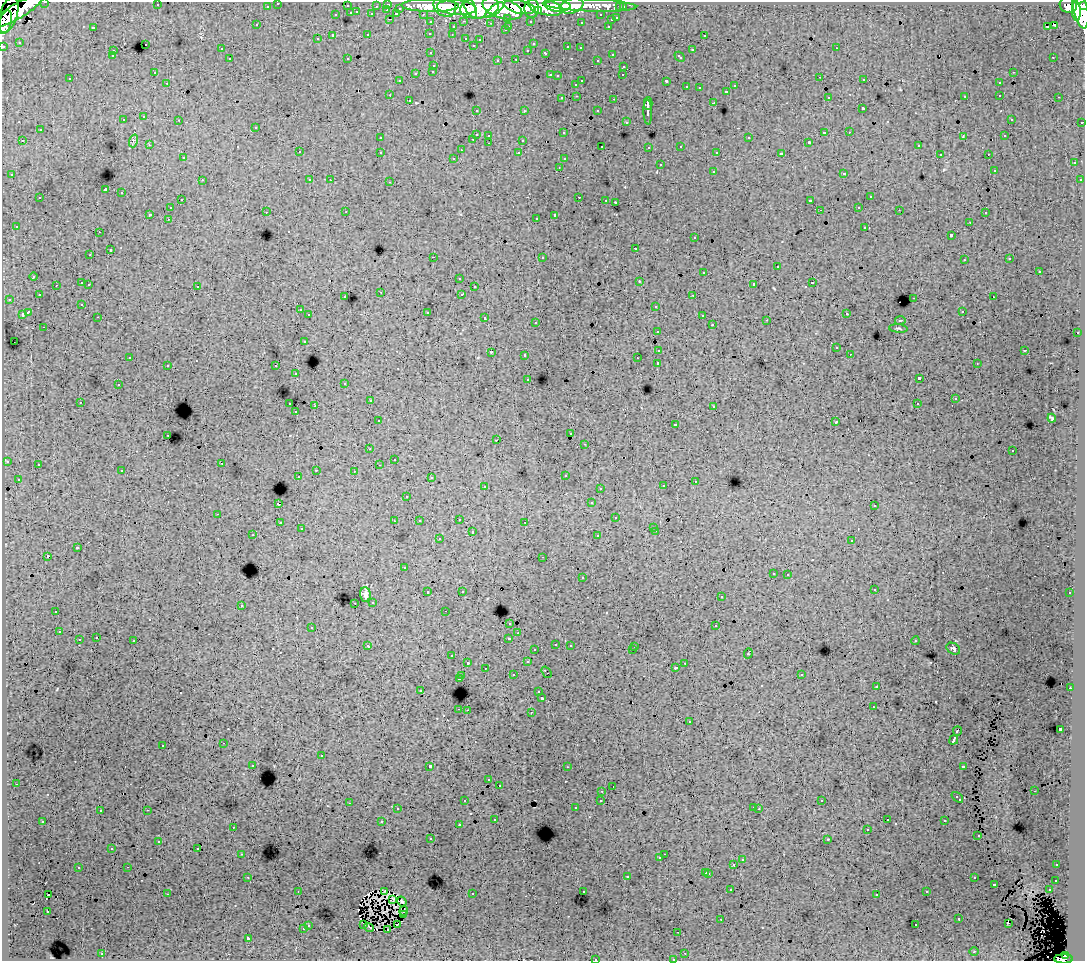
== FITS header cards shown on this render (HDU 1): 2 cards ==
NAXIS1  =                 1083
NAXIS2  =                  959

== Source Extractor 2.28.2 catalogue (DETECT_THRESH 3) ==
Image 1083 x 959 px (HDU 1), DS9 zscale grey, 1 PNG px = 1 image px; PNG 1087 x 963 px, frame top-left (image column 1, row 959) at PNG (2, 2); each listed source drawn as its Kron ellipse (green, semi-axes under 4 px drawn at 4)
Background 118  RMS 0.97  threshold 2.91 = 3 sigma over >= 5 px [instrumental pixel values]
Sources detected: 471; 2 with non-positive FLUX_AUTO (blend fragments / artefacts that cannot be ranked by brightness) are neither listed nor drawn; the other 469 listed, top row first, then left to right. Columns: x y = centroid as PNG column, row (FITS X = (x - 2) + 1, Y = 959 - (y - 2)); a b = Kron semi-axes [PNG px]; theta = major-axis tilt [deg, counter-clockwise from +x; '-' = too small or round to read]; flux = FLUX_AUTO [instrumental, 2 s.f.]
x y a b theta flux
45 2 3 2 - 2600
278 3 3 3 - 1700
388 4 3 3 - 3100
157 5 3 2 - 87
590 5 47 6 -2 84000
1068 5 9 8 - 74000
267 6 3 3 - 980
347 6 3 3 - 790
376 6 3 2 - 1000
430 6 29 6 -1 180000
445 6 12 10 -41 140000
558 6 13 5 -3 99000
572 6 12 7 16 65000
1084 6 4 3 - 53000
456 7 19 7 -5 300000
479 7 19 10 9 360000
519 7 16 6 -12 210000
545 7 18 8 -13 210000
620 7 3 3 - 770
623 7 3 3 - 1400
400 8 3 3 - 650
471 8 10 5 -63 88000
502 9 20 9 -17 430000
532 9 9 7 85 150000
387 10 3 2 - 180
494 10 11 4 38 96000
1081 10 19 7 -79 280000
17 11 29 7 31 230000
538 11 4 3 - 53000
1076 11 10 4 -87 130000
357 12 3 2 - 280
351 13 3 3 - 660
372 14 3 3 - 800
396 14 4 3 - 700
423 14 3 2 - 980
8 15 18 8 73 190000
336 15 3 3 - 250
601 15 3 3 - 1100
508 18 3 3 - 760
617 18 3 3 - 340
390 19 3 2 - 210
611 20 3 3 - 360
464 21 3 2 - 310
530 21 3 3 - 1100
5 22 12 6 74 140000
431 22 3 3 - 1200
581 22 3 2 - 93
491 23 3 2 - 83
256 25 3 3 - 150
1054 25 3 2 - 84
509 26 3 2 - 180
608 26 3 2 - 330
93 27 3 2 - 690
453 27 3 3 - 310
1047 27 3 2 - 48
505 30 3 2 - 130
430 33 3 3 - 85
368 35 3 3 - 240
452 35 3 2 - 66
704 35 3 2 - 160
333 36 3 3 - 870
466 38 3 3 - 240
317 39 3 3 - 200
480 39 2 2 - 51
19 42 3 2 - 71
146 44 3 3 - 180
533 44 3 2 - 94
473 45 2 2 - 47
3 46 3 3 - 3800
568 47 3 3 - 400
580 48 3 3 - 150
836 48 3 2 - 150
221 49 3 2 - 130
528 50 3 3 - 170
692 50 3 3 - 300
113 51 3 2 - 150
431 53 3 3 - 180
546 53 4 3 - 450
612 54 3 3 - 190
112 56 3 3 - 140
680 57 6 3 -44 340
1053 57 3 2 - 86
347 58 3 2 - 49
230 59 3 3 - 200
516 59 3 2 - 420
498 60 3 2 - 46
597 60 3 3 - 200
434 65 3 3 - 290
624 66 3 2 - 300
433 71 3 3 - 160
154 72 3 2 - 81
1013 72 3 2 - 150
416 73 3 3 - 380
550 75 3 2 - 360
623 75 3 2 - 110
557 76 3 2 - 87
820 77 3 2 - 94
70 79 3 3 - 200
864 80 3 2 - 140
399 81 3 2 - 99
582 81 3 2 - 470
666 81 3 3 - 800
167 83 3 2 - 92
999 83 3 3 - 150
576 84 3 3 - 130
735 86 3 3 - 210
687 87 3 3 - 250
699 88 3 2 - 47
727 91 3 3 - 310
390 95 2 2 - 36
1000 95 3 2 - 210
577 96 3 2 - 210
965 96 3 2 - 65
828 97 3 3 - 170
1059 97 3 2 - 100
562 98 3 2 - 110
614 99 3 2 - 240
409 100 3 2 - 170
648 103 6 2 -90 1200
714 103 3 3 - 430
862 109 3 3 - 750
476 110 3 2 - 100
524 111 3 3 - 48
598 111 3 3 - 210
648 112 12 3 -87 2000
144 117 3 3 - 280
1011 119 3 2 - 66
123 120 3 3 - 110
179 120 3 2 - 140
626 122 3 2 - 80
1082 122 3 2 - 580
256 127 3 3 - 230
40 130 3 3 - 260
824 132 3 2 - 510
849 132 3 2 - 60
564 133 3 3 - 170
476 134 3 3 - 620
489 135 3 3 - 210
1005 136 3 3 - 150
963 137 3 3 - 220
380 138 3 2 - 140
749 138 3 3 - 350
473 139 3 2 - 130
523 140 3 3 - 620
22 141 3 2 - 280
133 141 7 4 72 120
809 142 3 3 - 83
489 143 3 2 - 140
149 145 3 2 - 170
918 145 3 3 - 140
602 146 2 2 - 58
681 146 3 3 - 180
649 147 2 2 - 52
461 150 2 2 - 71
299 152 3 3 - 190
380 152 3 3 - 240
717 152 3 2 - 59
519 153 3 3 - 100
781 154 4 3 - 1700
940 154 3 2 - 73
988 154 3 2 - 160
183 158 3 3 - 190
454 158 3 2 - 130
564 159 3 3 - 200
1074 163 3 3 - 240
660 165 3 3 - 320
559 167 3 2 - 110
994 170 3 2 - 95
713 171 3 3 - 270
843 173 3 3 - 370
12 175 3 3 - 150
202 180 3 2 - 90
310 180 3 3 - 160
330 180 3 2 - 48
1080 180 3 3 - 120
390 182 3 2 - 340
105 190 4 3 - 6300
121 193 3 3 - 300
579 197 3 2 - 290
870 197 3 3 - 350
40 198 3 3 - 290
181 200 3 2 - 130
606 200 3 2 - 100
810 201 3 3 - 1400
615 202 3 3 - 1200
859 207 3 2 - 220
170 208 3 3 - 220
820 210 2 2 - 31
899 210 2 2 - 79
266 212 3 2 - 180
346 212 3 2 - 130
985 213 3 2 - 180
149 214 3 3 - 600
555 215 4 3 - 1600
536 218 3 2 - 190
168 219 3 2 - 120
970 222 3 2 - 43
16 226 3 3 - 130
865 227 3 3 - 320
99 232 3 2 - 130
951 235 3 3 - 690
694 238 3 3 - 140
636 248 3 3 - 310
110 250 3 3 - 420
90 255 3 2 - 110
433 257 3 2 - 710
542 257 3 3 - 250
1010 259 3 3 - 170
964 260 3 2 - 98
777 267 3 3 - 630
704 272 3 3 - 280
1039 272 3 3 - 550
34 277 4 3 - 330
459 278 2 2 - 52
639 281 3 2 - 39
82 283 3 3 - 530
813 283 3 3 - 530
89 284 3 2 - 150
754 284 4 3 - 1800
56 285 3 2 - 120
197 286 3 3 - 300
474 287 3 3 - 170
381 292 2 2 - 31
462 294 3 3 - 280
39 295 3 3 - 150
693 295 3 2 - 120
345 297 3 3 - 120
993 297 3 2 - 170
914 298 3 2 - 350
9 299 3 2 - 220
82 304 3 2 - 92
656 306 3 3 - 290
300 310 3 3 - 190
962 311 3 3 - 220
28 312 4 3 - 1300
427 312 3 3 - 500
22 314 3 3 - 570
847 314 3 2 - 31
309 315 3 3 - 220
702 315 3 2 - 220
98 317 3 2 - 130
485 318 3 3 - 400
767 320 2 2 - 40
900 320 5 2 - 50
536 322 3 3 - 110
712 325 2 2 - 41
44 327 3 2 - 210
898 328 9 3 -4 88
658 331 3 3 - 230
1077 333 3 2 - 300
304 341 3 3 - 230
14 342 2 2 - 37
836 348 3 3 - 260
659 350 4 3 - 990
1025 350 3 3 - 510
491 352 3 3 - 56
850 354 2 2 - 130
525 355 3 3 - 200
130 357 3 2 - 140
637 358 2 2 - 120
658 363 3 3 - 2200
977 364 3 2 - 46
168 365 3 3 - 250
276 366 3 3 - 410
296 374 3 2 - 240
528 379 3 3 - 230
919 379 4 3 - 2200
345 383 3 3 - 120
118 385 3 2 - 220
955 399 3 2 - 98
370 401 3 2 - 200
80 402 3 2 - 94
290 404 3 2 - 490
917 404 3 3 - 300
315 406 3 2 - 620
714 406 3 3 - 230
296 412 3 2 - 130
1052 418 4 3 - 100
378 421 3 3 - 160
836 422 3 3 - 55
675 424 3 3 - 540
571 433 3 2 - 99
168 435 3 2 - 230
496 440 3 2 - 46
585 444 3 2 - 130
370 449 3 2 - 77
1012 451 3 2 - 120
394 459 2 2 - 59
7 461 3 3 - 310
222 463 3 2 - 200
38 465 3 2 - 87
379 465 3 2 - 120
316 470 3 2 - 320
122 471 3 3 - 190
354 471 3 2 - 140
565 475 3 3 - 260
298 476 2 2 - 75
431 477 3 3 - 140
18 479 3 3 - 240
695 481 3 2 - 150
485 486 3 2 - 200
663 486 3 3 - 210
600 488 3 3 - 120
407 496 3 3 - 150
592 503 3 3 - 160
278 504 3 3 - 950
874 506 3 3 - 180
218 514 3 2 - 260
616 518 3 3 - 280
459 519 3 2 - 210
394 521 2 2 - 51
419 521 3 2 - 54
525 522 3 2 - 84
280 523 3 3 - 200
654 527 3 3 - 160
301 529 3 3 - 100
656 531 3 2 - 280
472 532 3 3 - 520
253 535 3 2 - 170
598 536 3 3 - 290
439 539 3 2 - 95
852 541 3 3 - 210
77 548 3 3 - 780
47 556 3 3 - 1300
543 557 3 2 - 71
405 568 3 2 - 50
773 573 3 3 - 220
788 574 3 2 - 170
582 578 3 3 - 330
874 589 3 2 - 200
462 591 3 3 - 93
428 592 3 3 - 340
1070 593 3 2 - 110
365 594 7 5 -85 240
721 597 3 3 - 170
373 602 3 3 - 220
355 603 3 2 - 210
241 605 3 3 - 260
56 611 3 3 - 670
445 611 3 2 - 90
510 623 3 3 - 250
716 626 3 3 - 480
312 627 3 3 - 220
59 632 3 2 - 220
518 633 3 2 - 66
96 638 3 2 - 210
509 638 3 3 - 490
79 640 3 3 - 300
134 641 3 3 - 620
915 641 4 3 - 62
556 644 3 2 - 180
570 645 3 2 - 200
368 646 4 3 - 180
635 646 3 2 - 45
953 649 7 5 -32 140
535 650 3 3 - 100
632 650 3 2 - 130
748 653 5 3 - 480
452 656 3 2 - 210
527 662 3 3 - 220
468 663 3 2 - 67
685 663 3 2 - 230
485 668 3 2 - 200
675 668 3 3 - 190
546 672 6 3 -53 490
801 674 3 3 - 310
513 675 3 3 - 220
462 676 3 2 - 180
459 679 3 3 - 820
877 686 4 2 - 44
1070 688 2 2 - 190
420 691 3 2 - 44
538 692 3 2 - 78
542 698 3 3 - 1200
873 707 3 2 - 140
459 709 3 2 - 390
467 710 3 2 - 210
531 712 3 2 - 300
689 722 3 3 - 350
1060 729 3 3 - 2200
957 731 5 3 - 720
954 740 5 3 - 2500
224 743 3 2 - 250
163 745 3 3 - 300
321 756 3 2 - 440
253 765 3 3 - 140
430 766 3 3 - 2400
963 766 4 3 - 590
567 767 3 2 - 110
489 780 3 3 - 160
16 784 3 2 - 260
499 785 3 3 - 150
613 787 3 2 - 77
602 791 3 2 - 290
1034 791 3 2 - 75
957 797 7 3 -42 890
601 800 3 3 - 170
822 800 2 2 - 62
465 801 3 3 - 200
349 803 3 2 - 160
754 807 3 2 - 220
576 808 3 3 - 120
397 809 3 3 - 200
759 809 2 2 - 46
147 810 3 2 - 370
100 811 3 2 - 140
495 819 3 2 - 88
887 819 3 2 - 63
43 821 3 3 - 170
945 821 3 3 - 210
382 822 3 3 - 500
459 825 3 3 - 150
233 827 3 2 - 69
867 829 3 2 - 120
978 836 3 2 - 70
431 839 3 2 - 85
828 839 2 2 - 38
159 842 3 3 - 210
198 848 3 2 - 100
112 849 3 3 - 160
241 854 3 3 - 120
664 854 2 2 - 92
660 858 3 3 - 240
742 860 3 3 - 190
734 864 3 3 - 600
1057 865 3 2 - 160
128 867 3 2 - 120
78 868 3 3 - 260
706 872 3 3 - 310
709 873 3 3 - 200
627 876 3 3 - 310
248 877 3 2 - 160
974 878 3 2 - 200
1056 880 3 2 - 92
994 884 3 3 - 520
731 890 3 2 - 120
1049 890 3 2 - 250
298 891 2 2 - 55
385 891 3 2 - 83
583 891 3 3 - 220
927 892 3 2 - 98
167 894 3 2 - 640
472 894 3 2 - 400
48 895 4 2 - 320
877 895 2 2 - 73
393 899 3 2 - 150
402 901 5 3 - 3.2
47 911 2 2 - 44
404 911 5 3 - 6.3
403 915 3 2 - 69
721 919 3 2 - 57
959 919 3 3 - 350
1008 923 3 2 - 22
308 925 3 3 - 140
364 925 4 2 - 240
397 925 3 2 - 71
916 925 3 2 - 170
369 927 5 2 - 63
303 929 3 3 - 240
388 929 3 2 - 85
678 932 2 2 - 40
248 938 3 3 - 1100
974 952 4 3 - 63
685 953 3 2 - 170
102 954 3 2 - 270
1065 955 4 3 - 23000
595 959 3 2 - 140
673 959 2 2 - 66
1064 959 9 4 -1 53000
At the frame edge (FLAGS 8, measured only in part): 8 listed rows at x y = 45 2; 278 3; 1084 6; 5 22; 3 46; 595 959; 673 959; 1064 959
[2 non-positive-flux detections neither listed nor drawn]